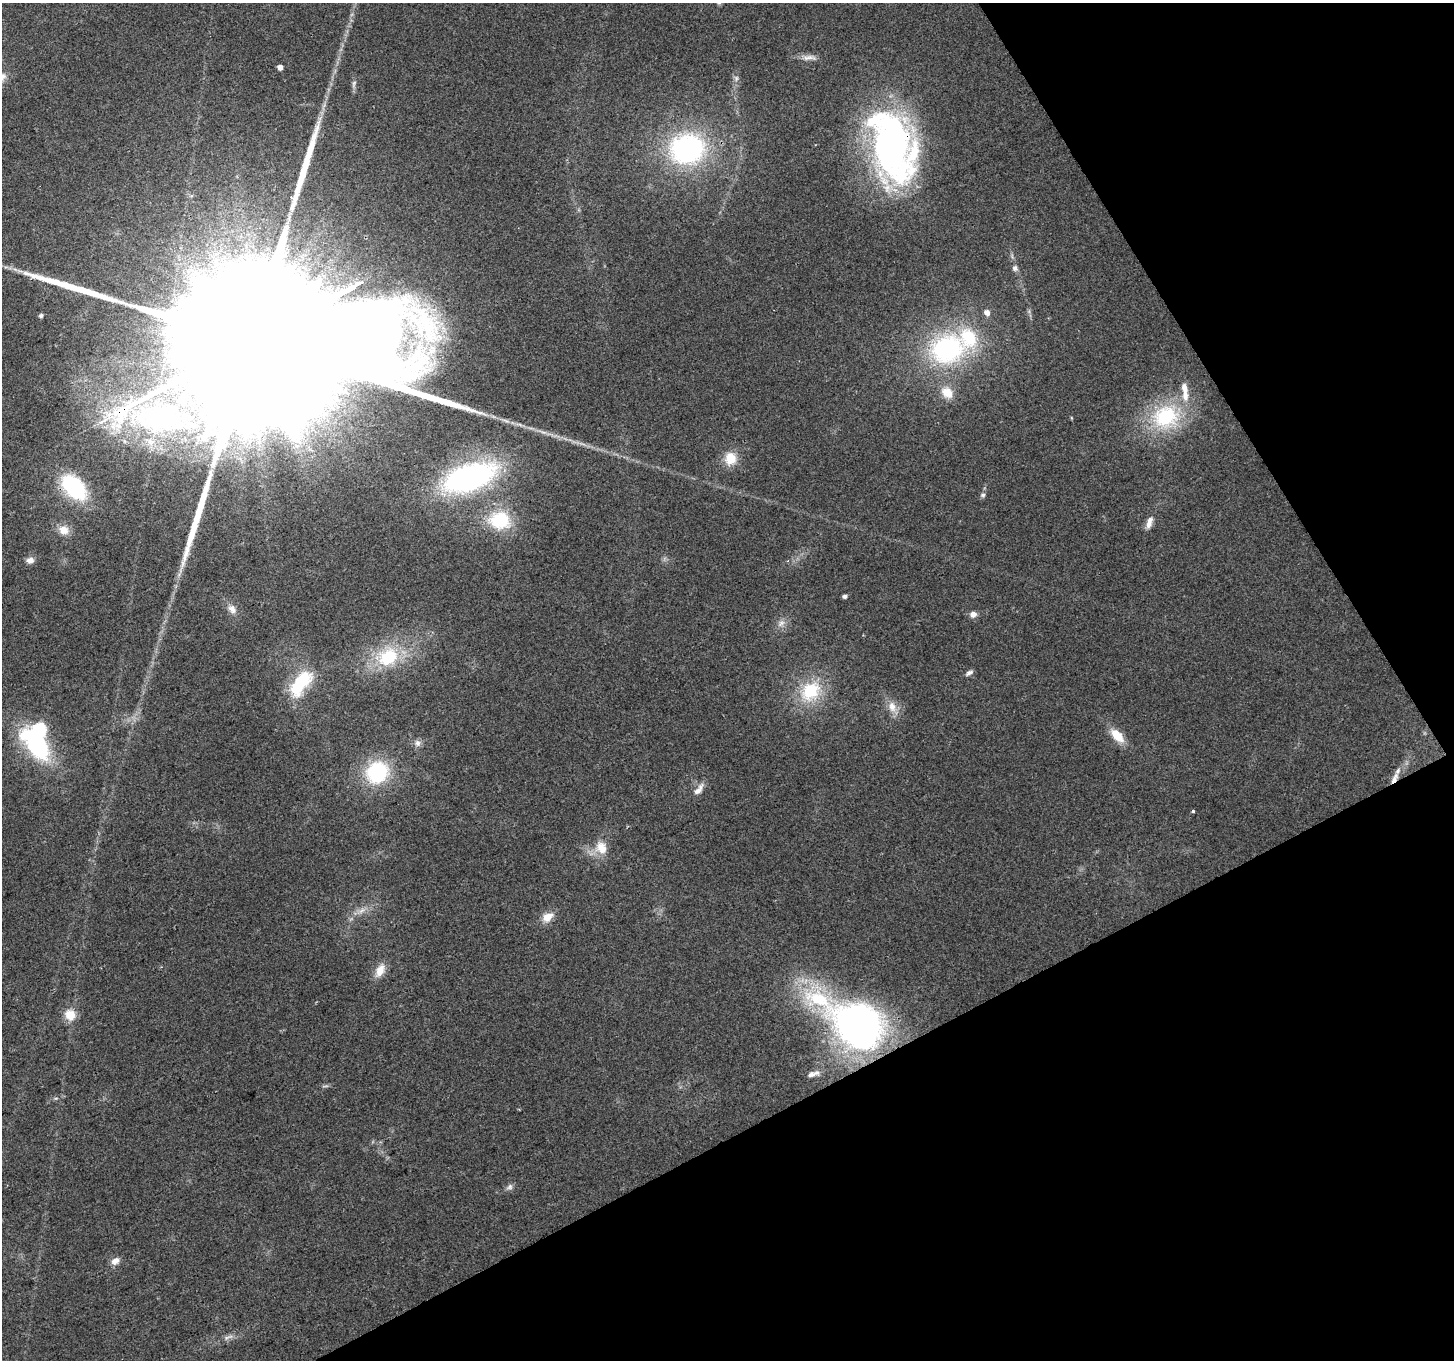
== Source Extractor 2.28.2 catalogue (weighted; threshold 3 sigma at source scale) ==
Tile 12 of 4 x 4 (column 4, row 3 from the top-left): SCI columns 4359-5810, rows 1466-2823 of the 5813 x 5705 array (HDU 1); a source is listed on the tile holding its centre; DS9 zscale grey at full resolution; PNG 1456 x 1362 px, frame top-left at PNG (2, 3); no overlay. Shown black and unused: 27% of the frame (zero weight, under 2 of 3 exposures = <1% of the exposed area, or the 3 px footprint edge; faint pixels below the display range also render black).
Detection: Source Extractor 2.28.2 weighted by HDU 2 'WHT'; one run over the whole footprint, this tile lists its part. Background 0.035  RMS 0.0064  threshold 0.0286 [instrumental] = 3 sigma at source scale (4.5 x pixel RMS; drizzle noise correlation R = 1.50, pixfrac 1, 0.0396/0.0396 arcsec/px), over >= 5 px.
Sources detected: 61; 1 too faint to see at this stretch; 2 inside a brighter object's white glare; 2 long thin detections or spike segments (spike, bleed or trail) — not listed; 5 inside a brighter listed object's ellipse — not listed separately; the other 51 listed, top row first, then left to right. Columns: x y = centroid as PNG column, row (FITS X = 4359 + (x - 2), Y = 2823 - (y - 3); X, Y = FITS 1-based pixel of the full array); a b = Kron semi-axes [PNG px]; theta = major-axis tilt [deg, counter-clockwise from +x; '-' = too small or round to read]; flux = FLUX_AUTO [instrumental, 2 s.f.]
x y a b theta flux
809 57 23 7 -2 4.8
280 67 4 4 - 4.6
736 78 8 6 -89 2.1
354 84 13 5 83 2.3
891 145 83 42 -78 250
687 149 34 29 8 130
291 197 3 3 - 0.69
1015 268 8 7 - 2.2
987 313 6 5 - 4.7
41 316 5 4 - 1.6
248 344 181 32 27 180000
947 349 39 32 14 110
431 350 19 11 51 11
1184 388 13 7 -80 4.8
947 392 16 12 -49 10
1166 416 36 28 28 56
730 458 15 13 -88 13
469 477 52 25 20 170
74 487 27 16 -46 65
983 495 7 6 - 1.5
500 520 27 21 -7 37
1149 522 17 7 72 5
64 530 15 12 -19 7.2
30 560 11 8 4 3.3
845 596 4 4 - 2.2
232 609 14 9 -48 4.8
973 614 9 8 - 3.3
781 623 12 8 49 3.8
388 657 31 24 24 40
969 673 10 5 31 2.1
301 683 33 15 51 36
810 691 31 25 49 35
892 707 17 12 -68 7.7
40 729 7 6 - 75
1117 736 19 10 -48 12
417 743 9 9 - 2.9
377 772 23 20 33 55
1395 778 19 7 61 6.7
699 789 19 8 55 5.1
1193 811 3 3 - 1.5
601 848 19 16 -66 12
361 911 14 7 26 4.6
547 917 16 10 33 7.5
380 970 18 10 62 8
70 1015 14 12 -60 9.7
860 1026 50 40 -31 290
811 1074 11 7 21 2.7
56 1098 6 4 18 0.89
510 1187 10 7 49 2.3
115 1261 11 8 31 4.4
228 1337 18 5 16 3.5
Overlapping masked pixels (flux is a lower limit): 3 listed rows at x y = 891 145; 248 344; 1395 778
Isophote crosses this tile's border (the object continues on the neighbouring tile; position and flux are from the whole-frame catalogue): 1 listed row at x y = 248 344